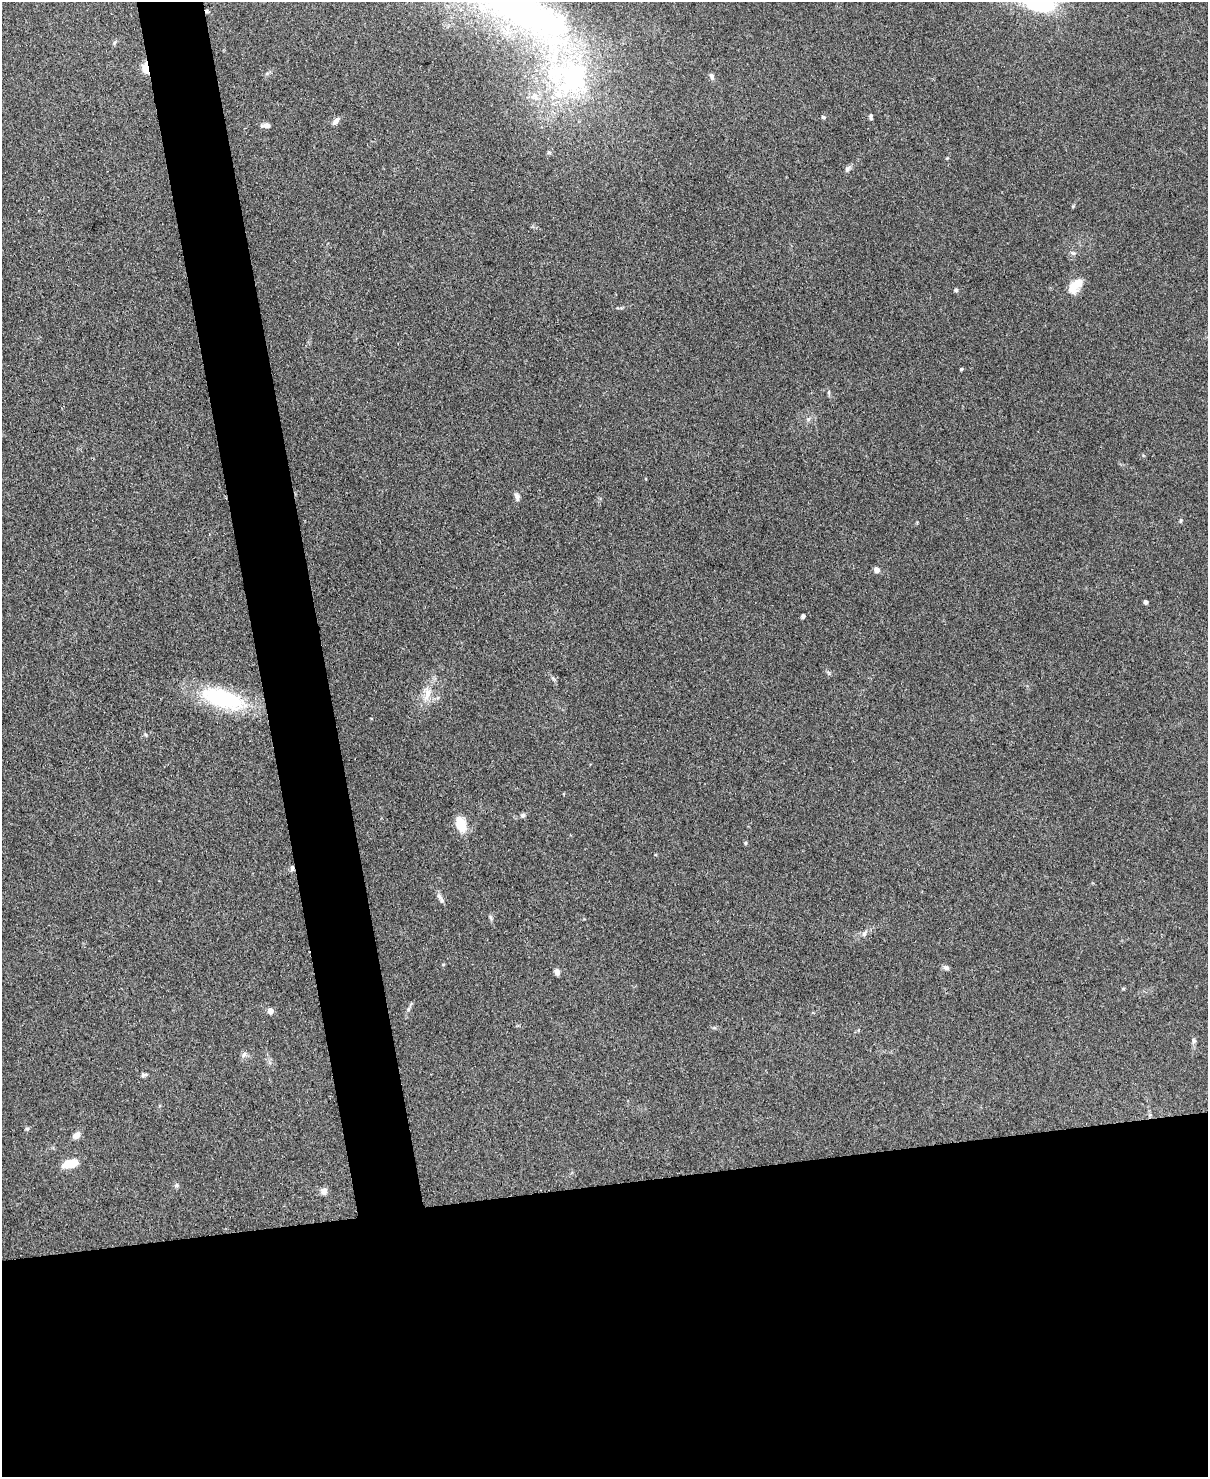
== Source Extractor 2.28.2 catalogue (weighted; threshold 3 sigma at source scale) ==
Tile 11 of 4 x 3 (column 3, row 3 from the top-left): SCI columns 2419-3624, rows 138-1612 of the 4836 x 4812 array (HDU 1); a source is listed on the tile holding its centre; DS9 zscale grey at full resolution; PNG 1210 x 1479 px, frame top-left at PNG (2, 2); no overlay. Shown black and unused: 24% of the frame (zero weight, under 3 of 4 exposures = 1% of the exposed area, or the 3 px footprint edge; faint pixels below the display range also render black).
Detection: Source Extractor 2.28.2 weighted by HDU 2 'WHT'; one run over the whole footprint, this tile lists its part. Background 0.349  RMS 0.01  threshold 0.045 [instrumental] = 3 sigma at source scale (4.5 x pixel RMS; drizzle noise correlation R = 1.50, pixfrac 1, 0.05/0.05 arcsec/px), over >= 5 px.
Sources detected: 44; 1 inside a brighter object's white glare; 1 cosmic-ray / hot-pixel residue — not listed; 3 inside a brighter listed object's ellipse — not listed separately; the other 39 listed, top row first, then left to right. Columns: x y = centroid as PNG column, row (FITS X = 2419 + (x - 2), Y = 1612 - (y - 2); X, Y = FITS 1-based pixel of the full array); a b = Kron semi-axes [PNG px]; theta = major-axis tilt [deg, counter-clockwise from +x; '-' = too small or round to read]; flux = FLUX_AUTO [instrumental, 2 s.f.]
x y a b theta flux
544 19 112 65 -48 390
146 68 6 4 -83 68
712 76 7 5 -68 3
823 117 5 4 - 1.2
871 117 8 4 -85 2
336 121 11 6 51 4.1
266 125 13 6 -3 3.6
847 169 9 6 58 2.9
1073 253 9 4 -27 2.1
1075 286 22 12 50 16
956 290 6 5 - 1.6
961 369 4 3 - 1.4
517 496 10 6 -69 3.2
1181 520 6 3 72 1.2
876 570 6 6 - 4.9
1145 602 5 4 - 2.2
803 616 4 4 - 2.6
427 694 20 8 72 12
223 698 48 19 -17 100
146 735 5 3 - 1.2
523 815 6 5 - 2.5
461 824 15 9 -71 23
745 843 5 3 - 1.2
292 868 8 5 89 2.6
439 896 10 6 -52 4
864 933 8 5 69 2.4
443 964 5 3 - 0.87
946 968 7 5 -22 3.2
557 972 7 5 -76 4.1
408 1009 6 4 -73 1.3
270 1011 4 4 - 9.3
1194 1041 6 5 - 1.9
244 1054 9 5 62 2.9
144 1075 9 4 18 2
27 1129 6 4 18 1.2
76 1135 9 7 33 5.9
70 1164 17 8 13 20
176 1186 6 4 1 1.7
324 1191 7 7 - 5.7
Overlapping masked pixels (flux is a lower limit): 2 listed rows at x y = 146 68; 292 868
Isophote crosses this tile's border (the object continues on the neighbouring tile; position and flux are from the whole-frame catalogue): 1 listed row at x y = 544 19